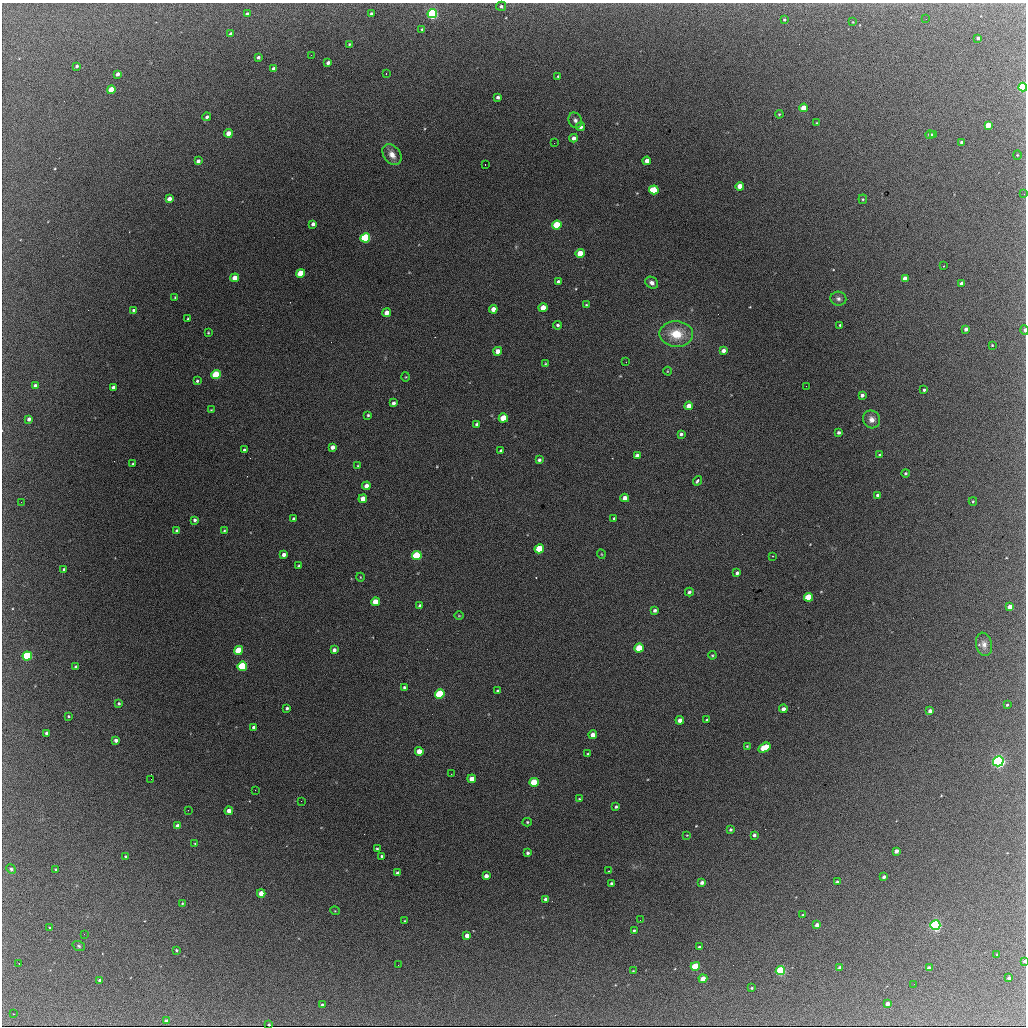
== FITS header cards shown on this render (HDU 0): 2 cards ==
NAXIS1  =                 1024 / length of data axis 1
NAXIS2  =                 1024 / length of data axis 2

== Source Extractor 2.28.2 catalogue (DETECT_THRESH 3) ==
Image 1024 x 1024 px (HDU 0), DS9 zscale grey, 1 PNG px = 1 image px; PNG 1028 x 1028 px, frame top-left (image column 1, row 1024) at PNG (2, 3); each listed source drawn as its Kron ellipse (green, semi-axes under 4 px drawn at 4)
Background 1520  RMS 28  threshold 84.6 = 3 sigma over >= 5 px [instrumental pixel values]
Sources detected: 224; all 224 listed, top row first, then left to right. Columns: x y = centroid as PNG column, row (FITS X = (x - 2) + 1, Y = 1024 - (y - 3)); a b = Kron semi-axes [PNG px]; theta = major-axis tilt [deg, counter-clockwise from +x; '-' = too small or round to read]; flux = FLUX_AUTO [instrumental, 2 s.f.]
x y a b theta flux
501 6 5 4 - 4600
247 14 4 3 - 7600
371 14 3 3 - 5100
432 14 5 4 - 340000
784 19 3 2 - 2200
926 19 3 2 - 2000
853 22 3 2 - 1200
422 29 4 3 - 2100
231 34 4 3 - 5900
978 38 3 3 - 4900
349 44 3 2 - 2100
311 55 2 2 - 1100
258 57 4 3 - 4900
328 63 4 3 - 8000
77 66 3 3 - 5100
274 69 4 3 - 11000
386 73 3 2 - 9200
117 74 4 3 - 8900
558 76 3 2 - 1900
1023 87 4 4 - 190000
111 90 4 4 - 50000
498 97 4 3 - 5900
804 108 4 4 - 39000
779 114 4 3 - 2100
207 117 4 4 - 4700
575 120 8 6 -64 6700
817 123 4 3 - 1800
988 125 4 4 - 31000
580 127 4 4 - 6600
228 133 4 4 - 21000
930 134 4 3 - 7300
933 134 3 3 - 5400
573 138 4 4 - 8800
962 142 3 3 - 4300
554 143 2 2 - 5300
392 155 11 8 -54 16000
1017 155 4 4 - 2100
198 161 4 3 - 7500
647 161 4 4 - 16000
485 165 2 2 - 1000
740 186 4 4 - 22000
654 190 5 4 - 72000
1024 194 3 2 - 2000
169 199 4 4 - 13000
863 199 4 4 - 2100
313 224 4 4 - 7100
557 225 5 4 - 100000
365 238 5 4 - 200000
580 253 4 4 - 39000
943 266 2 2 - 990
301 273 4 4 - 62000
235 278 4 4 - 22000
905 279 4 4 - 24000
558 282 4 3 - 4500
652 283 7 5 -34 7400
961 284 4 4 - 11000
175 297 4 4 - 1700
838 299 8 7 - 6700
586 305 4 4 - 2100
543 307 4 4 - 23000
493 309 4 4 - 15000
134 310 4 3 - 3100
387 313 4 4 - 16000
188 319 3 2 - 1700
558 325 4 4 - 3800
840 325 3 3 - 2200
966 329 4 4 - 7200
1024 330 5 3 - 5100
208 333 3 3 - 1700
676 334 17 13 -2 48000
992 345 3 3 - 1500
498 351 4 4 - 15000
723 351 4 4 - 8500
626 362 3 2 - 1500
545 364 4 3 - 1700
667 371 4 3 - 1500
216 375 5 4 - 120000
406 377 5 3 - 1600
197 381 4 3 - 2800
35 386 4 4 - 7700
806 386 3 2 - 2200
113 387 4 3 - 8300
924 390 3 3 - 3000
862 395 4 4 - 6300
393 403 4 3 - 5200
689 406 4 4 - 17000
211 410 3 2 - 1400
368 415 3 3 - 2600
503 418 4 4 - 44000
29 419 4 3 - 7300
872 419 9 8 - 12000
477 424 4 4 - 5500
839 432 3 3 - 4700
681 434 4 3 - 4100
332 447 4 4 - 9400
244 450 4 3 - 4500
501 451 4 3 - 3700
637 455 4 3 - 6200
880 455 4 3 - 3100
539 460 4 4 - 4300
133 464 3 2 - 1800
358 466 4 3 - 1700
905 473 4 4 - 2500
697 481 5 3 - 4100
366 486 4 4 - 14000
878 495 4 3 - 4200
625 498 4 4 - 12000
363 499 4 4 - 19000
973 501 4 3 - 2000
21 502 2 2 - 4300
614 518 3 3 - 2600
294 519 3 3 - 3500
195 520 4 3 - 4300
177 531 4 4 - 7800
224 531 3 3 - 1900
539 549 5 4 - 84000
284 554 4 4 - 8100
601 554 4 3 - 1500
417 555 5 4 - 120000
772 556 3 3 - 1300
299 566 3 3 - 2300
64 569 3 2 - 2100
737 573 4 3 - 4700
360 577 4 3 - 1400
689 592 4 3 - 4600
808 597 4 4 - 82000
375 602 4 4 - 29000
420 606 4 3 - 4100
1010 607 4 4 - 16000
655 610 4 3 - 4800
459 616 4 3 - 1800
984 644 12 8 -77 11000
639 648 4 4 - 65000
239 650 4 4 - 61000
334 650 4 4 - 7300
712 655 4 3 - 1900
27 656 4 4 - 180000
242 666 5 4 - 150000
76 667 3 3 - 3900
404 687 4 4 - 3500
498 691 4 3 - 3500
440 694 5 4 - 130000
119 703 3 3 - 3000
1007 705 3 3 - 2300
287 708 3 3 - 3300
783 709 4 4 - 9600
930 711 4 3 - 10000
68 716 3 3 - 2500
680 720 4 4 - 11000
707 720 3 3 - 3000
254 727 3 3 - 5200
46 733 3 3 - 3700
593 735 4 4 - 14000
116 740 4 3 - 6800
747 746 3 2 - 1500
764 748 6 4 31 62000
419 751 4 4 - 22000
588 754 3 3 - 1700
998 761 5 5 - 580000
451 774 3 2 - 2100
151 779 2 2 - 2500
472 779 4 4 - 21000
534 782 5 4 - 79000
255 790 2 2 - 24000
579 799 3 2 - 1600
301 801 2 2 - 3500
616 807 3 3 - 3100
188 810 2 2 - 3600
229 811 4 4 - 13000
527 822 4 4 - 2500
178 826 4 4 - 19000
730 830 3 3 - 3400
687 835 3 2 - 1300
754 835 3 3 - 4400
195 843 3 2 - 1300
377 849 3 2 - 2300
896 851 4 4 - 10000
528 853 3 3 - 4000
126 856 3 2 - 2200
382 856 3 3 - 2800
11 869 5 4 - 4700
56 870 3 3 - 3100
608 871 3 2 - 1300
398 873 4 3 - 7100
486 876 4 4 - 11000
884 877 4 3 - 5500
702 882 4 3 - 7800
837 882 3 3 - 2900
611 883 3 3 - 3400
261 893 4 4 - 26000
546 899 4 3 - 7400
182 903 3 3 - 1600
335 911 5 3 - 1500
803 915 3 3 - 3200
640 920 2 2 - 960
405 921 3 2 - 1400
817 925 4 3 - 11000
935 925 5 4 - 410000
50 928 3 3 - 3200
634 930 4 4 - 2800
84 934 2 2 - 1300
467 936 4 4 - 14000
79 946 6 5 - 3100
699 947 3 3 - 2700
176 950 3 3 - 2300
997 955 3 2 - 1500
1024 961 3 3 - 3100
19 963 2 2 - 1500
398 965 2 2 - 980
695 966 4 4 - 110000
840 968 4 3 - 7400
929 968 4 3 - 9600
633 971 3 2 - 1400
780 971 4 4 - 230000
1009 978 3 3 - 6100
703 979 4 4 - 29000
100 980 4 3 - 5800
914 984 2 2 - 1000
752 988 3 3 - 2200
888 1004 4 3 - 13000
322 1005 3 3 - 3200
13 1014 2 2 - 1200
167 1021 4 3 - 6900
269 1025 3 3 - 2600
At the frame edge (FLAGS 8, measured only in part): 5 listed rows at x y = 1023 87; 1024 194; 1024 330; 1024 961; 269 1025